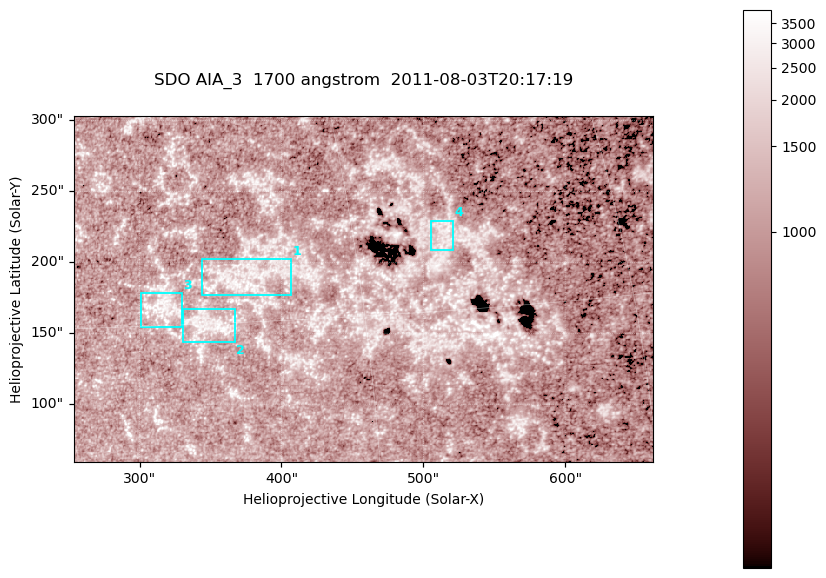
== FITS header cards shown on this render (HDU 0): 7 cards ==
TELESCOP= 'SDO     '           /
INSTRUME= 'AIA_3   '           /
WAVELNTH=                 1700 /
WAVEUNIT= 'angstrom'           /
DATE-OBS= '2011-08-03T20:17:19.715' /
CTYPE1  = 'HPLN-TAN'           /
CTYPE2  = 'HPLT-TAN'           /

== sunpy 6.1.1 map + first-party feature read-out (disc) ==
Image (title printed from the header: SDO AIA_3  1700 angstrom  2011-08-03T20:17:19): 666 x 399 px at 0.613 arcsec/px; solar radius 946 arcsec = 1543 px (partial field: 3.6% of the solar disc is inside the frame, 100% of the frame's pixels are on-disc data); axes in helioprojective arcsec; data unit not stated in the header (colour bar unlabelled)
Pointing: header CRPIX1/2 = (2049.23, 2048.32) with CRVAL1/2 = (0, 0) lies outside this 666 x 399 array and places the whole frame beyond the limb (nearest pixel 1.4 R_sun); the SolarSoft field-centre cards XCEN/YCEN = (457.6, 181.2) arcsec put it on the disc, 2001 arcsec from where CRPIX/CRVAL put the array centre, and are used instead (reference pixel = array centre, CRVAL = XCEN/YCEN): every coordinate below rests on XCEN/YCEN
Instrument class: DISC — disc imager (sunpy class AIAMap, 1700 A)
Bright regions (active regions / flare kernels): reference = the on-disc median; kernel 5 px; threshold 5 sigma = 1320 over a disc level ~1056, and >= 1.15x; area >= 265 px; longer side >= 5 px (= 3.1 arcsec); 4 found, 4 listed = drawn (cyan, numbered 1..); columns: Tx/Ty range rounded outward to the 2 arcsec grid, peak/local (2 s.f.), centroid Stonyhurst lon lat
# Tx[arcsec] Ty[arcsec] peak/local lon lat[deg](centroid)
1 344..408 176..204 3.3 +24 +17
2 330..368 142..168 3.5 +22 +15
3 300..330 154..180 3.4 +20 +16
4 504..522 208..230 2.8 +35 +18